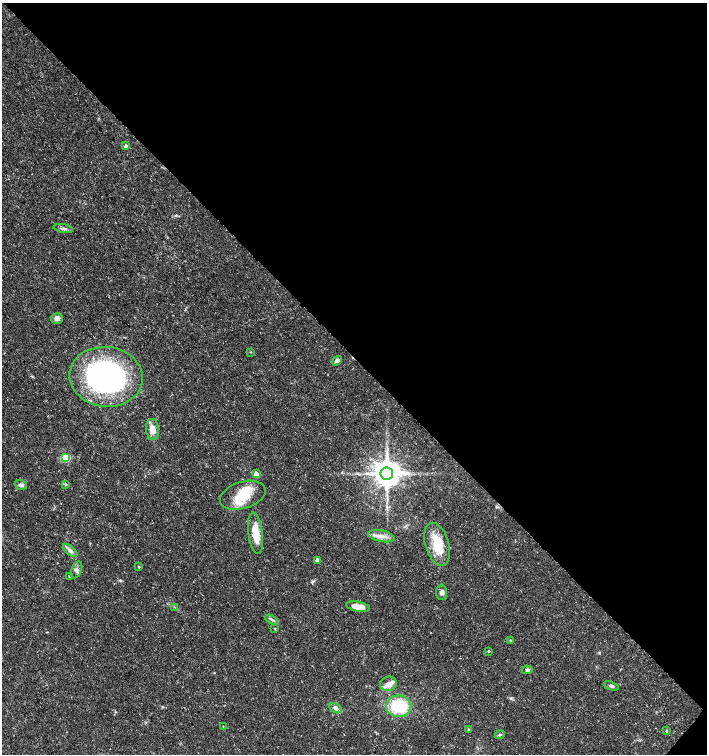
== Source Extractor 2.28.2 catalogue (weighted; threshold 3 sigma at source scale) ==
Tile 8 of 4 x 4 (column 4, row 2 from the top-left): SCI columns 4390-5798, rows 3018-4521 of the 6027 x 6026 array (HDU 1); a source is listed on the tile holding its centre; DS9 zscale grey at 2 x 2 block average (1 PNG px = mean of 2 x 2 image px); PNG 709 x 756 px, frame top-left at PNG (2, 3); each listed source drawn as its Kron ellipse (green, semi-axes under 4 px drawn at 4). Shown black and unused: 47% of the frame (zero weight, under 3 of 5 exposures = <1% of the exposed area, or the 3 px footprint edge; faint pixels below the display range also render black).
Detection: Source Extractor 2.28.2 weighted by HDU 2 'WHT'; one run over the whole footprint, this tile lists its part. Background 0.0133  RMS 0.0019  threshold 0.00841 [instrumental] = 3 sigma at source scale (4.5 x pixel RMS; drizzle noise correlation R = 1.50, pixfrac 1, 0.0396/0.0396 arcsec/px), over >= 5 px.
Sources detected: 45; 1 cosmic-ray / hot-pixel residue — neither listed nor drawn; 7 inside a brighter listed object's ellipse — not listed separately; the other 37 listed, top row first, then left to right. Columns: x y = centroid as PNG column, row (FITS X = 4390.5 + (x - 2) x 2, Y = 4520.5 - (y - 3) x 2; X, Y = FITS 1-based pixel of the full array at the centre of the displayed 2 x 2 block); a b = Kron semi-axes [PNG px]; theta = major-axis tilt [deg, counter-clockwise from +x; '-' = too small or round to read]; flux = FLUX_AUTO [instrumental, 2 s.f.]
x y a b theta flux
126 146 3 3 - 1.2
63 229 10 4 -10 1.2
57 318 6 5 - 2.1
251 352 3 2 - 0.24
337 361 5 4 - 1.6
106 377 37 30 -7 100
152 429 10 6 -84 4.5
65 457 3 3 - 27
256 474 3 3 - 5.7
387 474 6 6 - 860
66 484 4 3 - 0.46
21 485 6 4 -18 1.5
243 495 23 13 17 13
255 533 21 7 -82 9.4
381 536 13 5 -12 3.6
437 544 22 11 -74 14
70 550 9 4 -40 1.5
317 560 3 3 - 2
139 567 3 3 - 0.35
77 570 9 5 68 1.5
69 576 3 2 - 0.32
441 592 7 5 88 1.6
175 607 3 2 - 0.39
358 607 12 4 -10 6.1
272 620 7 2 -28 0.85
275 628 3 2 - 0.33
510 640 3 2 - 0.33
489 651 2 2 - 0.56
527 670 5 4 - 1.2
388 684 8 7 - 3
611 686 8 4 -20 1.3
399 706 12 11 - 23
336 708 7 4 -30 2
223 727 2 2 - 0.21
468 729 3 3 - 0.41
666 730 3 2 - 0.34
500 735 5 3 - 0.62
Diffuse or blended objects may show on this block-average render without a row.